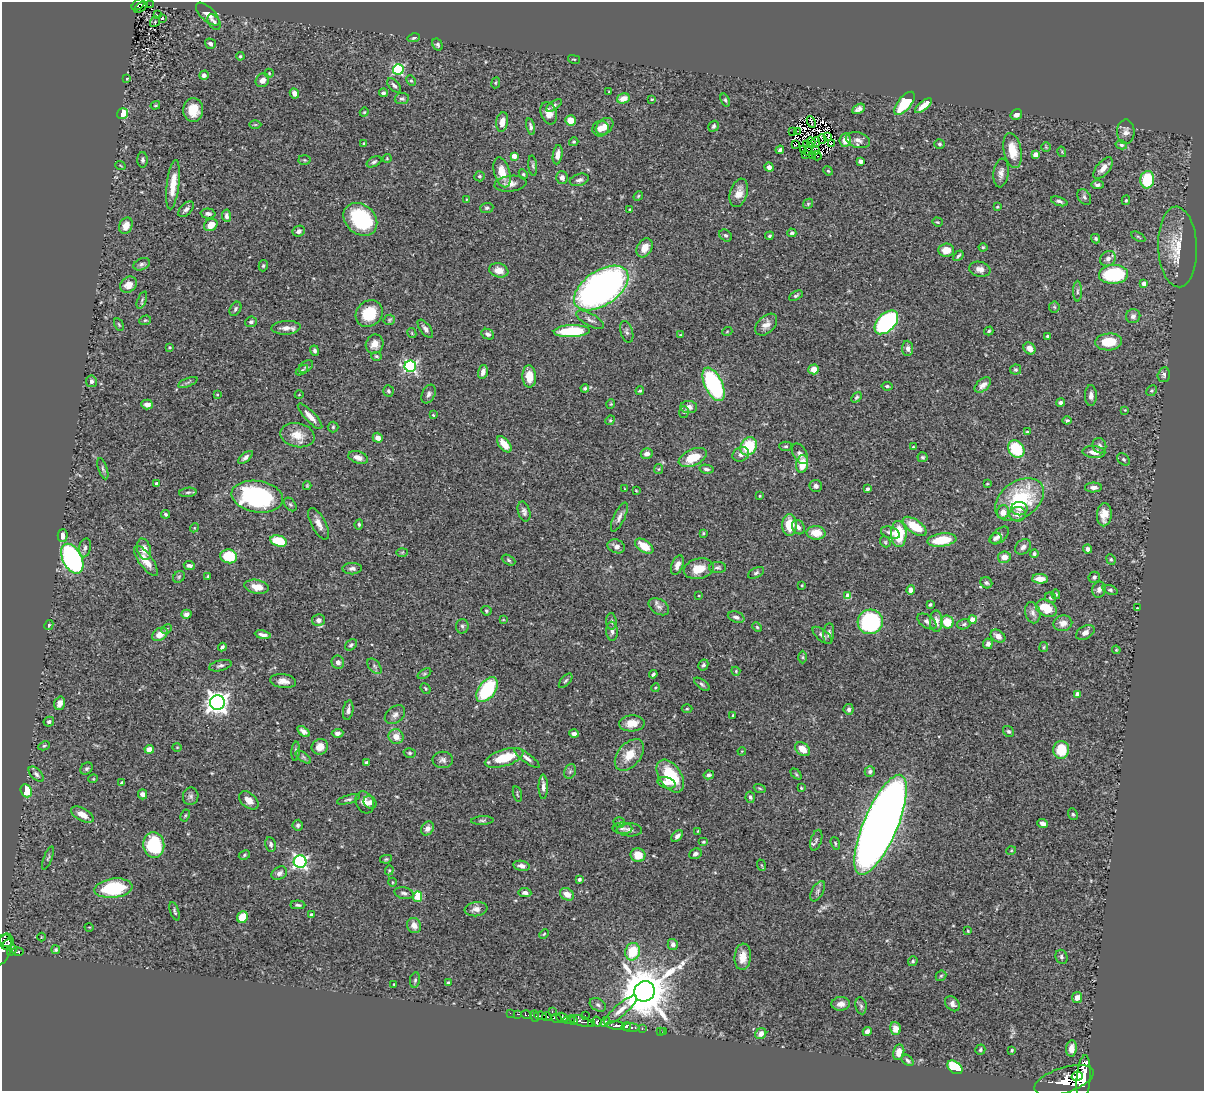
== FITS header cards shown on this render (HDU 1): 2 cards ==
NAXIS1  =                 1202
NAXIS2  =                 1089

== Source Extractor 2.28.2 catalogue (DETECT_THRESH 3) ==
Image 1202 x 1089 px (HDU 1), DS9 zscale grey, 1 PNG px = 1 image px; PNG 1206 x 1093 px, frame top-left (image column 1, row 1089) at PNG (2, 2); each listed source drawn as its Kron ellipse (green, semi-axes under 4 px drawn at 4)
Background 0.842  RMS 0.027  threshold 0.0815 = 3 sigma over >= 5 px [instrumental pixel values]
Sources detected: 495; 4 with non-positive FLUX_AUTO (blend fragments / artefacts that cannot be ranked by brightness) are neither listed nor drawn; the other 491 listed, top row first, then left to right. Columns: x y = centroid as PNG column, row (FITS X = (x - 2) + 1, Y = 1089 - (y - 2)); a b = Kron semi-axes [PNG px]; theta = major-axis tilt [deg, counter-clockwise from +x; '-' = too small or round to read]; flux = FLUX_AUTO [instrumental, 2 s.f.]
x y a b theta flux
138 4 7 5 37 75
150 5 2 2 - 5.8
140 7 7 2 33 23
208 14 15 7 -44 14
157 15 3 2 - 2.3
162 18 3 2 - 1.7
155 22 5 4 - 2.4
214 22 8 5 -57 5.8
414 38 6 3 13 3.3
210 44 6 5 - 4.9
438 45 6 5 - 3.6
240 56 4 3 - 2.1
574 59 6 2 -13 1.5
398 69 5 5 - 190
269 73 5 4 - 2.1
204 75 5 4 - 7.3
127 79 3 3 - 1.5
262 80 7 6 - 11
411 81 5 4 - 2.7
496 83 5 3 - 1.8
394 85 8 5 -45 4.9
609 92 3 2 - 1.5
294 93 5 4 - 12
384 93 4 3 - 4.5
623 98 6 5 - 16
402 99 7 5 9 4.2
652 99 3 3 - 1.5
725 100 7 4 -68 3
904 103 14 6 51 70
155 105 5 3 - 1.9
554 105 9 4 35 4
924 106 10 4 40 19
858 109 7 4 28 6.6
193 110 12 10 88 31
364 112 4 4 - 1.8
122 113 6 5 - 42
549 113 11 7 -71 17
1016 114 6 5 - 7.4
571 120 5 5 - 27
502 122 10 6 80 17
811 122 6 2 -67 0.14
255 125 6 4 1 2.3
605 126 10 7 42 18
713 126 6 5 - 3.8
531 127 8 4 -76 4.6
600 129 8 7 - 12
798 131 2 2 - 2.2
793 132 2 2 - 0.69
1126 132 12 9 89 9.8
828 136 3 2 - 2
822 139 4 2 - 2.7
845 140 7 5 83 16
858 140 12 7 -16 11
574 142 5 4 - 2.2
811 142 5 2 - 1.4
816 142 4 2 - 1.2
831 143 3 2 - 1.3
364 144 3 2 - 1.9
796 144 3 2 - 1.4
939 144 5 5 - 3.3
806 145 2 2 - 1.6
1121 145 6 4 -12 3.6
1046 147 5 5 - 2
780 150 4 3 - 3.8
804 150 3 2 - 1.5
815 150 4 2 - 1.9
1012 150 17 9 -79 35
808 151 5 2 - 0.86
1062 152 5 3 - 1.6
558 155 10 4 81 14
805 155 2 2 - 1.8
1035 155 4 4 - 23
514 156 4 4 - 15
812 156 4 2 - 0.99
817 156 5 2 - 0.42
387 158 4 4 - 1.9
142 160 8 5 -90 4.1
304 160 6 5 - 2.5
860 161 4 4 - 5.4
374 162 8 4 29 3.9
120 165 5 3 - 1.5
533 166 10 4 -84 3.9
769 167 5 4 - 7.1
1103 168 13 6 50 14
828 171 5 4 - 2.1
502 172 15 8 -74 27
1001 173 14 7 83 11
523 174 5 4 - 2.5
480 176 5 5 - 3.1
562 178 6 5 - 8.1
579 180 10 6 16 6.4
1147 180 9 7 82 76
510 184 16 8 7 13
173 185 25 6 83 29
1097 185 6 4 -1 4.9
739 193 14 8 73 17
638 196 5 4 - 2.1
1084 197 8 6 -54 5
466 199 2 2 - 1.2
1126 200 5 4 - 2.2
1059 201 8 4 -19 5
808 204 5 4 - 2.3
997 207 3 3 - 1.6
487 208 6 5 - 3.7
186 209 9 5 45 6.6
630 210 4 3 - 4.4
208 214 7 5 -2 6.4
226 216 6 4 -87 6
360 219 18 14 -41 150
937 222 5 4 - 2
211 225 7 5 30 19
126 226 8 6 66 17
299 231 6 5 - 7.3
792 233 4 4 - 3.5
726 235 7 5 -40 3.9
769 236 4 4 - 2.9
1138 237 8 3 -30 2.4
1096 239 5 4 - 3
983 247 4 4 - 2.2
1178 247 40 19 -88 54
645 248 10 7 60 18
946 250 8 6 6 17
958 256 6 3 49 3.4
1108 259 8 7 - 8.5
142 264 8 5 23 5
263 266 6 4 75 2.5
980 269 11 7 -14 11
499 270 10 7 -12 17
1114 274 14 9 3 110
1144 283 4 4 - 12
129 285 9 7 41 16
601 288 31 17 34 800
1077 291 10 4 90 4.5
796 296 7 4 29 3.4
142 300 9 4 67 3.4
1054 307 5 5 - 2.6
235 309 8 5 59 4.4
369 314 14 12 43 52
1133 316 7 7 - 6
145 320 6 4 19 2.3
389 320 6 5 - 2.7
590 320 15 6 -29 7.9
251 322 6 5 - 4.5
886 322 14 9 45 320
119 325 7 3 -63 1.9
766 325 13 8 44 13
286 328 14 7 4 12
425 329 11 5 -52 7.3
572 331 18 6 3 98
989 331 5 4 - 2.9
627 332 11 6 -73 5.2
727 332 5 3 - 1.5
412 333 5 4 - 2
488 334 6 5 - 5.2
680 335 4 3 - 1.7
1048 336 3 3 - 3.2
1109 342 13 8 4 44
375 344 10 8 62 14
170 347 3 2 - 1.7
908 348 8 5 -86 6.3
1030 348 6 5 - 14
315 351 5 4 - 4
376 356 5 4 - 2.9
306 366 8 5 36 3.4
410 366 6 5 - 310
814 369 5 5 - 21
302 370 7 4 33 2.9
1015 370 5 5 - 3.1
483 372 7 4 74 9.7
1164 375 7 6 - 4.5
529 376 11 7 -87 32
91 381 6 5 - 4.8
188 383 10 3 21 3.5
713 384 18 9 -65 220
983 385 10 6 41 10
887 386 5 3 - 2.9
585 388 4 3 - 3
388 391 6 5 - 3.7
640 391 4 3 - 2.6
1151 391 5 5 - 2.6
429 394 10 6 64 6.3
217 395 3 3 - 1.6
299 395 4 3 - 1.3
1091 395 10 6 90 8.9
856 397 6 4 49 3.3
1061 403 4 3 - 5.7
147 404 6 5 - 11
611 404 4 4 - 1.9
689 407 8 6 -4 11
1125 410 3 3 - 1.2
684 412 6 4 72 2.8
433 415 4 3 - 1.9
310 416 17 5 -46 16
610 420 5 4 - 2.1
1067 420 4 3 - 2.9
333 427 5 5 - 3
1027 432 3 3 - 2.2
297 435 17 12 -12 27
378 438 5 4 - 11
504 444 9 5 -50 23
749 446 9 8 - 82
786 446 6 4 -1 3
1099 446 8 6 -66 6.3
913 447 4 2 - 1.7
1016 449 9 7 -51 84
1094 452 11 6 -5 13
647 454 6 5 - 10
741 454 8 7 - 7.5
800 454 11 6 -61 7.4
245 457 9 4 40 6.2
358 457 10 6 -18 11
922 457 5 5 - 3.2
693 458 15 8 25 46
1124 459 7 5 -40 3.3
802 464 9 6 81 36
103 469 11 4 -71 4.4
659 469 5 4 - 2.1
706 469 7 4 -12 4
157 484 4 3 - 7
987 484 4 2 - 1.3
307 486 4 3 - 2.2
816 486 6 6 - 6.4
1093 487 8 5 0 6.8
625 489 3 2 - 1.3
867 489 4 3 - 4.9
636 491 3 3 - 1.4
188 492 9 4 7 3.9
760 496 3 2 - 1.5
257 497 26 15 -9 240
1019 500 27 18 35 140
290 505 8 5 -48 3.5
1019 509 8 7 - 10
524 512 10 6 -74 6.3
1003 512 7 6 - 15
165 514 4 4 - 3.2
1018 514 8 7 - 13
1104 515 11 7 86 19
619 517 16 5 65 8.5
318 524 17 7 -62 14
359 524 5 4 - 2.7
790 525 11 7 89 43
915 526 14 6 -35 50
798 527 7 6 - 6.8
194 528 4 3 - 1.7
703 533 4 3 - 2.2
816 533 9 7 -3 28
890 533 10 5 -20 7.6
899 534 13 8 -88 73
63 536 6 5 - 13
1000 536 11 6 42 9
995 538 6 5 - 4.7
942 540 14 6 8 49
279 541 8 5 -16 53
885 542 6 5 - 2.7
616 546 9 6 -23 9.4
644 546 10 6 -35 32
1023 547 9 7 40 7.2
85 548 9 6 78 5.7
144 549 11 6 -73 16
1088 549 4 4 - 9.8
402 552 6 4 2 1.8
1034 554 4 4 - 3.5
229 556 8 7 - 55
1004 557 6 6 - 16
72 559 16 9 -63 460
1111 559 5 4 - 2.5
509 560 7 4 -28 3.1
146 561 18 6 -54 22
189 565 5 4 - 4.6
677 565 10 5 68 9.6
718 568 8 5 1 4.2
352 569 10 5 0 5.8
699 569 15 10 13 33
756 573 9 5 26 4.2
208 576 3 3 - 1.8
179 577 6 5 - 3
1094 577 6 5 - 4.3
1040 579 8 5 -2 15
986 583 6 5 - 3.7
802 585 3 2 - 1.4
257 587 12 7 -11 21
911 590 4 4 - 9.2
1099 590 8 6 75 6.9
1110 590 8 4 -17 3.6
1056 594 5 4 - 2.3
699 595 4 2 - 1.3
848 596 4 4 - 26
1051 598 6 5 - 3.4
930 605 4 3 - 2.9
659 607 11 7 -33 8
1046 608 11 7 -28 39
1138 608 3 2 - 1.4
486 611 5 4 - 2.7
1033 613 11 7 -76 8.9
186 614 5 4 - 6.8
736 617 8 5 -18 7
319 620 6 6 - 8.4
503 620 4 2 - 1.2
973 620 4 4 - 20
611 621 8 5 -87 3.7
927 621 11 6 -33 6.3
936 621 11 6 -89 13
870 622 13 12 - 190
947 622 6 6 - 34
1063 623 9 7 12 13
964 624 7 5 16 3.5
49 625 5 4 - 2.4
462 626 7 6 - 4.5
757 627 5 4 - 2.4
166 629 5 4 - 2.6
612 631 9 6 -86 6.9
1085 632 10 6 29 10
160 634 8 6 33 17
829 634 10 5 84 6.8
263 635 8 3 -9 7.2
822 635 11 5 -39 6.8
998 636 8 5 -33 10
988 644 5 5 - 5.8
351 645 6 5 - 3.9
222 647 4 3 - 4.4
1044 647 5 4 - 2.1
1116 650 4 3 - 2
803 657 6 4 -89 2.3
338 662 7 6 - 8.3
703 665 6 5 - 4
220 666 11 5 14 5.3
374 666 9 5 -50 4.5
736 671 4 4 - 2
424 674 7 4 31 3
653 674 4 3 - 3.3
283 681 13 7 -7 13
566 681 9 4 48 3.4
702 684 9 4 -37 3.8
425 688 5 4 - 2.4
655 688 4 3 - 1.8
487 690 14 8 54 140
1077 694 4 4 - 7.5
217 702 7 7 - 1300
60 703 7 5 73 9.8
687 709 5 3 - 2
849 709 5 5 - 4.4
348 710 10 5 80 7.3
395 715 11 8 40 9.1
733 715 3 2 - 1.4
49 722 5 4 - 4.4
632 723 13 8 4 23
303 731 7 4 -36 6.8
1008 731 6 5 - 4.1
337 733 6 4 3 5.9
574 734 5 3 - 6
396 736 7 7 - 18
44 746 6 4 27 2.4
177 747 5 3 - 1.3
320 747 8 7 - 19
149 749 4 4 - 15
803 749 8 6 -41 22
1061 750 9 8 - 58
296 751 10 4 86 3.9
742 751 4 3 - 1.5
410 753 6 5 - 3.4
629 755 18 11 50 31
303 757 9 4 -36 3.5
504 758 20 8 17 61
527 758 15 4 -37 7.7
443 760 10 8 -2 7.3
366 763 4 4 - 5.1
86 769 7 5 45 4.1
570 771 7 5 68 4.1
870 771 5 5 - 5.2
36 774 9 5 -46 5.6
796 774 6 4 -46 2
709 775 5 4 - 4.3
670 776 18 11 -55 79
93 779 5 3 - 1.5
121 783 4 4 - 2.9
666 783 9 5 -16 9
543 787 12 4 -90 8.2
760 788 6 3 -20 2.1
801 788 3 3 - 2
26 791 7 5 -67 40
143 794 5 4 - 8.2
517 794 8 2 -76 1.9
191 796 8 8 - 5.3
750 797 6 4 -77 3.9
348 799 12 4 15 4.5
249 800 11 7 -41 13
365 802 11 8 -63 14
370 802 7 6 - 6.5
1073 814 6 4 -67 2.7
82 815 12 6 -28 17
185 816 6 4 62 2.4
482 820 11 3 3 3.3
619 823 6 5 - 4.2
1043 824 5 4 - 6.3
298 825 5 5 - 4.5
881 825 54 17 67 4100
427 828 7 6 - 8.5
622 828 10 5 -1 5.3
629 830 12 6 -2 7.7
698 831 3 3 - 1.9
677 836 7 4 45 7
816 840 11 5 72 4.7
703 842 5 4 - 2.4
835 843 7 4 -72 2.8
271 844 7 5 -79 4.9
154 845 13 10 -84 110
1011 851 5 3 - 1.6
695 854 6 5 - 5.5
244 855 6 4 29 2.7
638 855 7 7 - 27
48 858 12 4 68 3.5
386 859 6 4 10 2.8
300 862 6 6 - 390
761 865 6 3 -70 1.9
521 866 8 5 -9 9
389 870 5 4 - 2.1
279 873 8 6 29 8.6
579 879 4 3 - 6
392 882 4 3 - 1.5
113 888 19 9 7 110
818 891 11 5 61 5.8
404 893 10 5 -12 5.6
525 893 6 4 -5 6
567 894 7 6 - 15
417 897 5 4 - 45
298 905 7 4 -3 3.9
476 909 11 7 8 11
175 911 9 4 -71 3.5
311 915 3 3 - 4.4
242 917 6 5 - 37
414 925 8 7 - 14
89 927 4 3 - 1.4
968 931 4 3 - 1.9
544 934 5 3 - 1.8
41 937 4 3 - 1.3
7 940 7 6 - 420
8 944 7 2 37 310
673 944 5 5 - 8.6
3 949 15 7 76 430
56 950 4 4 - 2.7
12 951 5 3 - 110
18 952 5 3 - 130
632 952 9 7 72 56
743 957 13 8 85 21
1061 957 7 6 - 4.2
913 961 5 4 - 3
941 976 6 4 43 2.5
415 980 8 5 79 3.7
448 983 3 3 - 4.7
394 984 3 2 - 1.3
645 991 10 10 - 11000
1077 998 5 5 - 12
841 1004 9 7 2 11
952 1004 8 6 -45 7.9
598 1005 9 6 -28 5.1
861 1006 8 5 -79 3.8
621 1010 21 6 41 16
552 1012 3 2 - 74
510 1013 2 2 - 13
518 1014 3 2 - 130
526 1015 5 3 - 150
585 1015 3 2 - 100
535 1016 6 3 -75 390
541 1016 6 3 -6 440
547 1017 5 3 - 470
556 1018 5 2 - 360
562 1018 6 5 - 1200
569 1020 6 2 -2 180
574 1020 4 3 - 170
581 1021 12 5 -18 460
597 1022 5 4 - 250
605 1022 6 4 48 180
592 1023 3 2 - 120
615 1025 9 4 -7 840
626 1026 5 4 - 1000
631 1028 8 3 -4 350
642 1028 3 2 - 28
895 1029 6 5 - 19
867 1031 4 4 - 7
660 1032 2 2 - 3.6
664 1032 2 2 - 9.2
761 1034 6 5 - 10
1071 1048 8 5 83 12
980 1050 5 4 - 3.3
1012 1050 4 4 - 2
899 1052 8 5 79 19
908 1060 7 4 -42 4.2
955 1067 8 5 -37 73
1077 1076 6 4 10 1100
1083 1079 24 7 86 4500
1064 1080 31 12 18 5300
At the frame edge (FLAGS 8, measured only in part): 1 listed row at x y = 3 949
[4 non-positive-flux detections neither listed nor drawn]